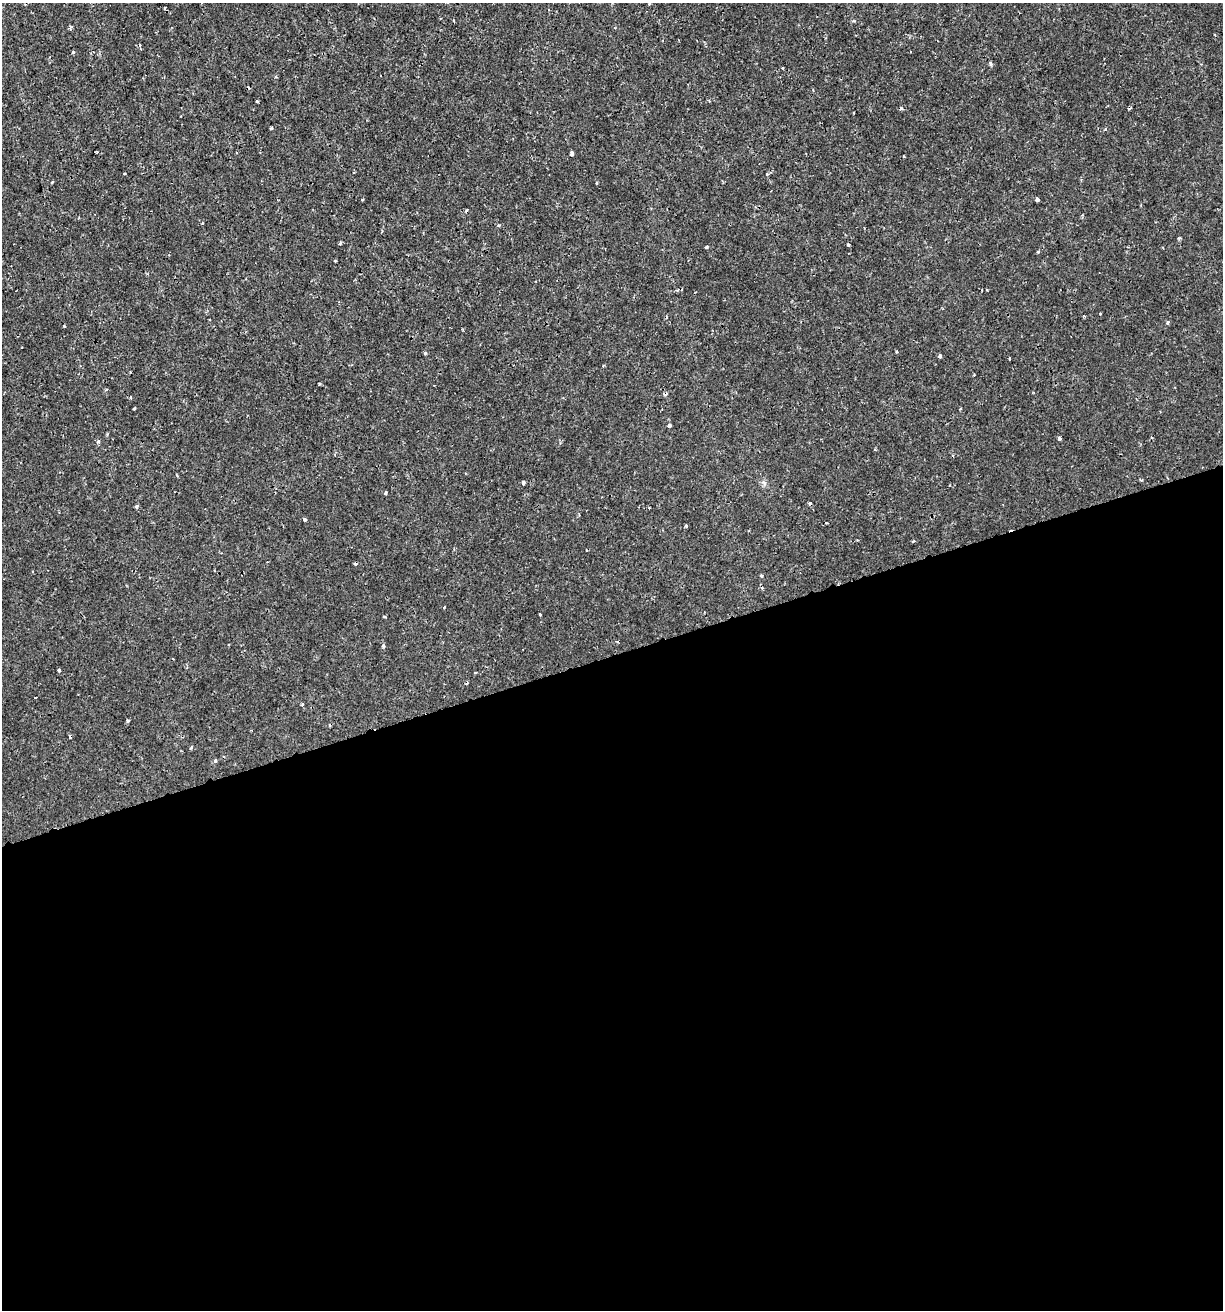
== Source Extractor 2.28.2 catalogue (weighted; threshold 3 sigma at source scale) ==
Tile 15 of 4 x 4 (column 3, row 4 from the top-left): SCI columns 2495-3715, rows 2-1309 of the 5039 x 5234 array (HDU 1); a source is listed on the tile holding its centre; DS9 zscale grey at full resolution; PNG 1225 x 1312 px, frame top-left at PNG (2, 3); no overlay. Shown black and unused: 50% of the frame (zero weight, under 2 of 3 exposures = <1% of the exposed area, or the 3 px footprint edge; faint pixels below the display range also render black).
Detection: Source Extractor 2.28.2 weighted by HDU 2 'WHT'; one run over the whole footprint, this tile lists its part. Background 6.39e-04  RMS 0.0011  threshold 0.00512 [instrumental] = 3 sigma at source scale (4.5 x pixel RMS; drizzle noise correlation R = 1.50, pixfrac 1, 0.0396/0.0396 arcsec/px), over >= 5 px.
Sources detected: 60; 11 cosmic-ray / hot-pixel residue — not listed; the other 49 listed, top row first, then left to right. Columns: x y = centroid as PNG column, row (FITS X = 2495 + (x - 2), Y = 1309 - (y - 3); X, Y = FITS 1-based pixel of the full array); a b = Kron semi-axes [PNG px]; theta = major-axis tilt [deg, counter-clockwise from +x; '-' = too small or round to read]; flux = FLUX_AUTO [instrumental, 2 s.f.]
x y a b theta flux
165 8 4 3 - 0.13
73 52 3 3 - 0.19
990 63 4 3 - 0.3
257 101 3 3 - 0.13
854 113 2 2 - 0.1
271 128 3 3 - 0.23
1105 129 4 3 - 0.14
95 152 5 2 - 0.085
572 153 4 3 - 0.41
354 172 3 2 - 0.11
124 174 3 3 - 0.16
767 174 4 4 - 0.13
596 183 4 2 - 0.099
362 200 3 2 - 0.089
1037 200 4 3 - 0.63
467 210 4 3 - 0.17
202 223 3 3 - 0.097
340 243 4 3 - 0.17
848 245 3 3 - 0.15
706 247 3 3 - 0.27
1038 252 4 3 - 0.17
335 261 3 2 - 0.14
1167 322 4 3 - 0.18
64 326 3 3 - 0.18
896 352 3 2 - 0.15
425 353 4 3 - 0.16
940 356 3 3 - 0.62
1009 358 3 3 - 0.18
974 375 4 2 - 0.091
134 408 3 2 - 0.12
669 425 3 3 - 0.68
1059 439 4 4 - 0.22
98 441 5 4 - 0.26
523 482 3 3 - 0.49
385 493 4 3 - 0.15
136 506 4 3 - 0.18
305 519 4 3 - 0.26
686 526 3 3 - 0.13
913 541 3 3 - 0.18
761 576 3 3 - 0.16
444 607 3 2 - 0.14
385 617 4 3 - 0.11
383 646 3 3 - 0.36
59 670 4 3 - 0.2
467 683 4 3 - 0.13
302 704 3 3 - 0.17
128 721 3 3 - 0.24
191 748 5 3 - 0.11
215 761 3 3 - 0.35